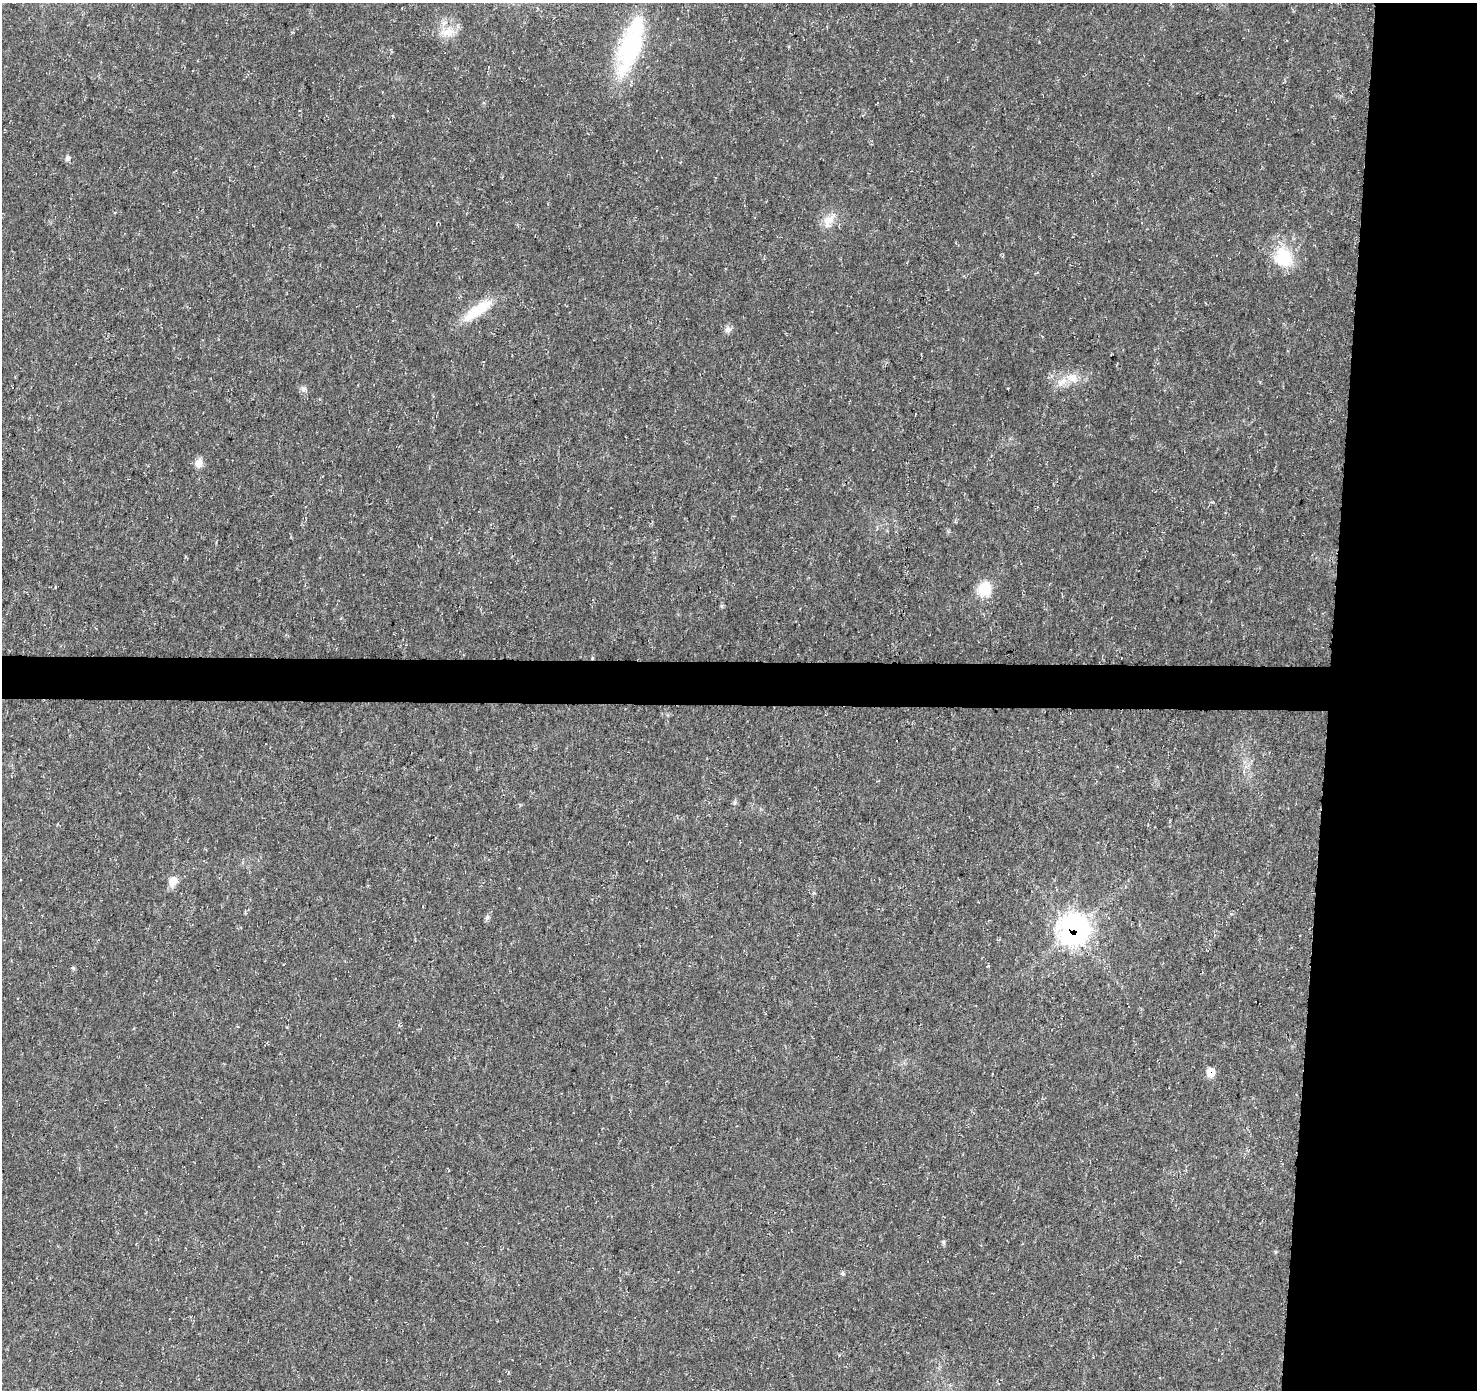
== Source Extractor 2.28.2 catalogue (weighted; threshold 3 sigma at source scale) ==
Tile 6 of 3 x 3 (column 3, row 2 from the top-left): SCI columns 2950-4424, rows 1617-3004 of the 4431 x 4671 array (HDU 1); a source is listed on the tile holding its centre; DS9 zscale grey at full resolution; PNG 1479 x 1392 px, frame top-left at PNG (2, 3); no overlay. Shown black and unused: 13% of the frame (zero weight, under 3 of 5 exposures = <1% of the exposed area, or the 3 px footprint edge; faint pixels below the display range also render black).
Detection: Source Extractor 2.28.2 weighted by HDU 2 'WHT'; one run over the whole footprint, this tile lists its part. Background 0.0139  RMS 0.0031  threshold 0.0138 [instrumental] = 3 sigma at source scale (4.5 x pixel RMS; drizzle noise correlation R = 1.50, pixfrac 1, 0.0396/0.0396 arcsec/px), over >= 5 px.
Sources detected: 22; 2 inside a brighter listed object's ellipse — not listed separately; the other 20 listed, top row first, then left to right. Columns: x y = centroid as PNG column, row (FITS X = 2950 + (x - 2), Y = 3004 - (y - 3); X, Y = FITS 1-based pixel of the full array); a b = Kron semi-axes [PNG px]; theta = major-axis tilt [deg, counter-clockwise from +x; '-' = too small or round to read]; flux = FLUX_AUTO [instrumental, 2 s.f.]
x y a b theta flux
448 32 23 13 20 4.7
631 48 60 23 70 37
68 158 7 6 - 0.92
829 221 21 13 63 4.2
1283 257 26 22 -62 13
478 310 47 12 35 10
728 329 9 8 - 1.3
1072 377 18 12 -17 4.2
304 389 10 5 -38 0.97
199 463 11 8 79 2.5
985 589 12 11 - 9.9
592 658 5 3 - 0.32
734 803 6 4 71 0.5
173 881 10 9 - 3.3
487 917 8 5 63 0.75
1073 929 12 12 - 250
73 968 5 5 - 0.38
1211 1072 8 7 - 4.9
943 1242 6 6 - 0.64
843 1274 6 5 - 0.53
Overlapping masked pixels (flux is a lower limit): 3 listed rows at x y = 592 658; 1073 929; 1211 1072
Unlisted compact peaks at least as high as the median listed source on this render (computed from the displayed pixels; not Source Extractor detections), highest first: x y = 722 606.